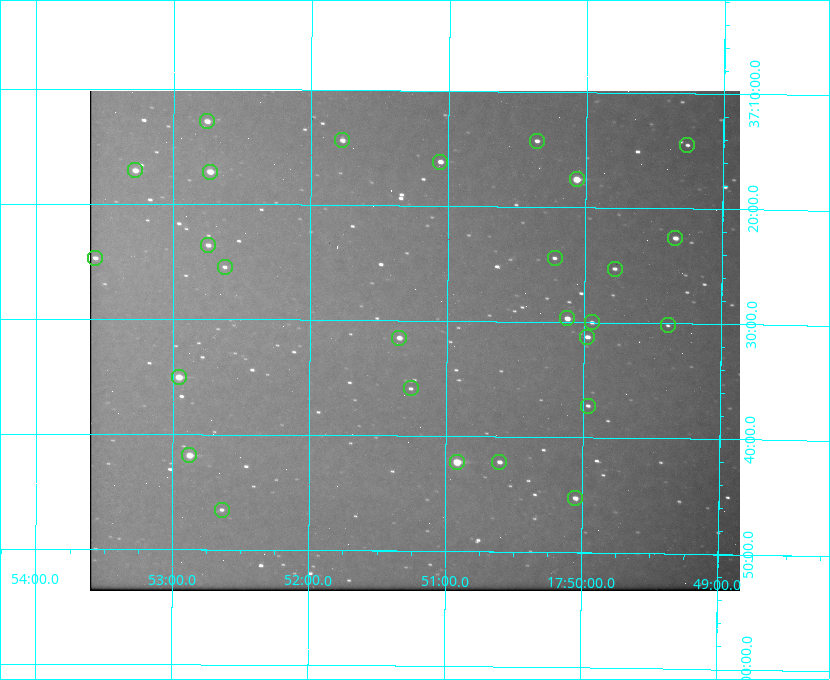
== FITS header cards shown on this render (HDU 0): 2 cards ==
NAXIS1  =                  650 / Width of table row in bytes
NAXIS2  =                  500 / Number of rows in table

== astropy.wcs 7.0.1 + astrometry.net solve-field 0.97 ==
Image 650 x 500 px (HDU 0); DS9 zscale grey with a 90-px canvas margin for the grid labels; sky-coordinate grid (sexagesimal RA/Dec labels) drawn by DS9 from the SOLVED WCS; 27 Tycho-2 reference stars matched to detected sources circled (green)
Header WCS: none
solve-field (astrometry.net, Tycho-2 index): SOLVED blind (the file carries no WCS)
Solved WCS: RA---TAN-SIP/DEC--TAN-SIP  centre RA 17:51:14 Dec +37:32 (267.81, +37.53 deg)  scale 5.21 arcsec/px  FOV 56.4' x 43.4'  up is +180 deg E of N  parity flipped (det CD > 0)
(file carries no celestial WCS; the grid is the blind solution)
Tycho-2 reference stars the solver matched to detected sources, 27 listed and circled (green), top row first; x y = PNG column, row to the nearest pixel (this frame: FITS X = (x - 90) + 1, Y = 500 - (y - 91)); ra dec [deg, ICRS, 3 dp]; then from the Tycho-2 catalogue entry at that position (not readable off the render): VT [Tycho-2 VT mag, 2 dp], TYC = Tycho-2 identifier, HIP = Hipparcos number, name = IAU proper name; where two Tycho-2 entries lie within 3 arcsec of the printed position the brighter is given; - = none
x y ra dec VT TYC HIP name
207 121 268.189 +37.213 9.71 2620-542-1 - -
342 140 267.943 +37.240 10.39 2620-505-1 - -
537 141 267.589 +37.238 11.09 2619-212-1 - -
687 145 267.316 +37.242 12.03 2619-611-1 - -
440 162 267.764 +37.270 10.17 2620-784-1 - -
135 170 268.319 +37.285 9.88 2620-536-1 - -
210 172 268.183 +37.286 8.98 2620-786-1 87506 -
577 179 267.517 +37.293 8.96 2619-379-1 - -
675 238 267.335 +37.377 10.60 2619-634-1 - -
208 245 268.186 +37.393 10.44 2620-175-1 - -
95 258 268.392 +37.412 10.60 2620-800-1 - -
555 258 267.555 +37.408 11.50 2619-358-1 - -
225 267 268.156 +37.424 11.25 2620-712-1 - -
615 269 267.445 +37.422 11.17 2619-451-1 - -
567 318 267.531 +37.495 10.07 2619-274-1 - -
592 322 267.485 +37.500 11.33 2619-40-1 - -
668 325 267.347 +37.503 12.15 3088-638-1 - -
587 337 267.494 +37.522 10.35 3088-270-1 - -
399 338 267.836 +37.525 9.96 3089-889-1 - -
179 377 268.239 +37.584 8.64 3089-755-1 - -
411 388 267.815 +37.598 11.54 3089-1081-1 - -
588 406 267.491 +37.621 11.40 3088-1284-1 - -
189 455 268.219 +37.697 8.93 3089-671-1 - -
457 462 267.730 +37.705 8.13 3089-1203-1 87349 -
499 462 267.652 +37.703 11.04 3089-693-1 - -
575 498 267.512 +37.755 10.10 3089-2332-1 - -
222 510 268.159 +37.775 11.22 3089-2245-1 - -